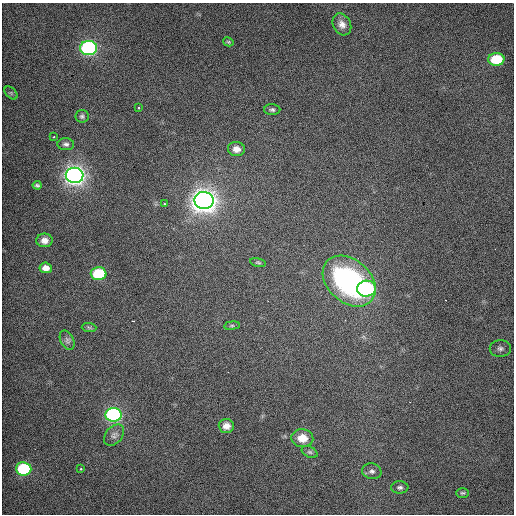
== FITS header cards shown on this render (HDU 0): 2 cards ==
NAXIS1  =                  512 / Axis length
NAXIS2  =                  512 / Axis length

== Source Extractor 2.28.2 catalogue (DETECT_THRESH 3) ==
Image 512 x 512 px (HDU 0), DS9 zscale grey, 1 PNG px = 1 image px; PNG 516 x 516 px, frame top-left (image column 1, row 512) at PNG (2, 3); each listed source drawn as its Kron ellipse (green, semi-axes under 4 px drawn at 4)
Background 505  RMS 2.8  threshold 8.41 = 3 sigma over >= 5 px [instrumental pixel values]
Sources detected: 35; all 35 listed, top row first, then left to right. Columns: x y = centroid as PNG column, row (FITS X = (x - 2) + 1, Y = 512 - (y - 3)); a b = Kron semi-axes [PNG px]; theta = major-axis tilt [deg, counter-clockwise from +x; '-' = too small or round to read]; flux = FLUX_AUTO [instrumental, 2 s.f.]
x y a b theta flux
342 24 11 8 -62 1200
228 42 5 4 - 200
89 48 8 7 - 59000
496 59 8 6 2 9400
11 93 8 5 -45 340
139 108 3 2 - 150
272 110 8 5 -1 420
82 116 6 6 - 440
54 136 3 2 - 200
66 144 8 6 -2 550
236 149 8 7 - 1200
75 175 9 7 -3 160000
37 185 4 3 - 300
204 200 9 8 - 260000
164 204 3 2 - 490
44 240 8 7 - 1100
258 262 8 3 -11 230
46 268 6 5 - 1300
99 274 8 6 -2 13000
349 281 30 21 -42 32000
366 289 9 8 - 32000
232 326 8 4 8 300
89 327 7 4 -2 350
67 340 10 6 -62 570
500 348 10 8 -1 900
113 415 8 7 - 53000
226 426 7 7 - 1100
114 435 12 8 50 810
302 438 11 9 -5 2500
310 452 8 5 -26 390
24 469 8 6 -6 20000
81 469 3 3 - 240
372 471 10 8 -11 650
400 487 8 6 0 540
462 493 6 5 - 310